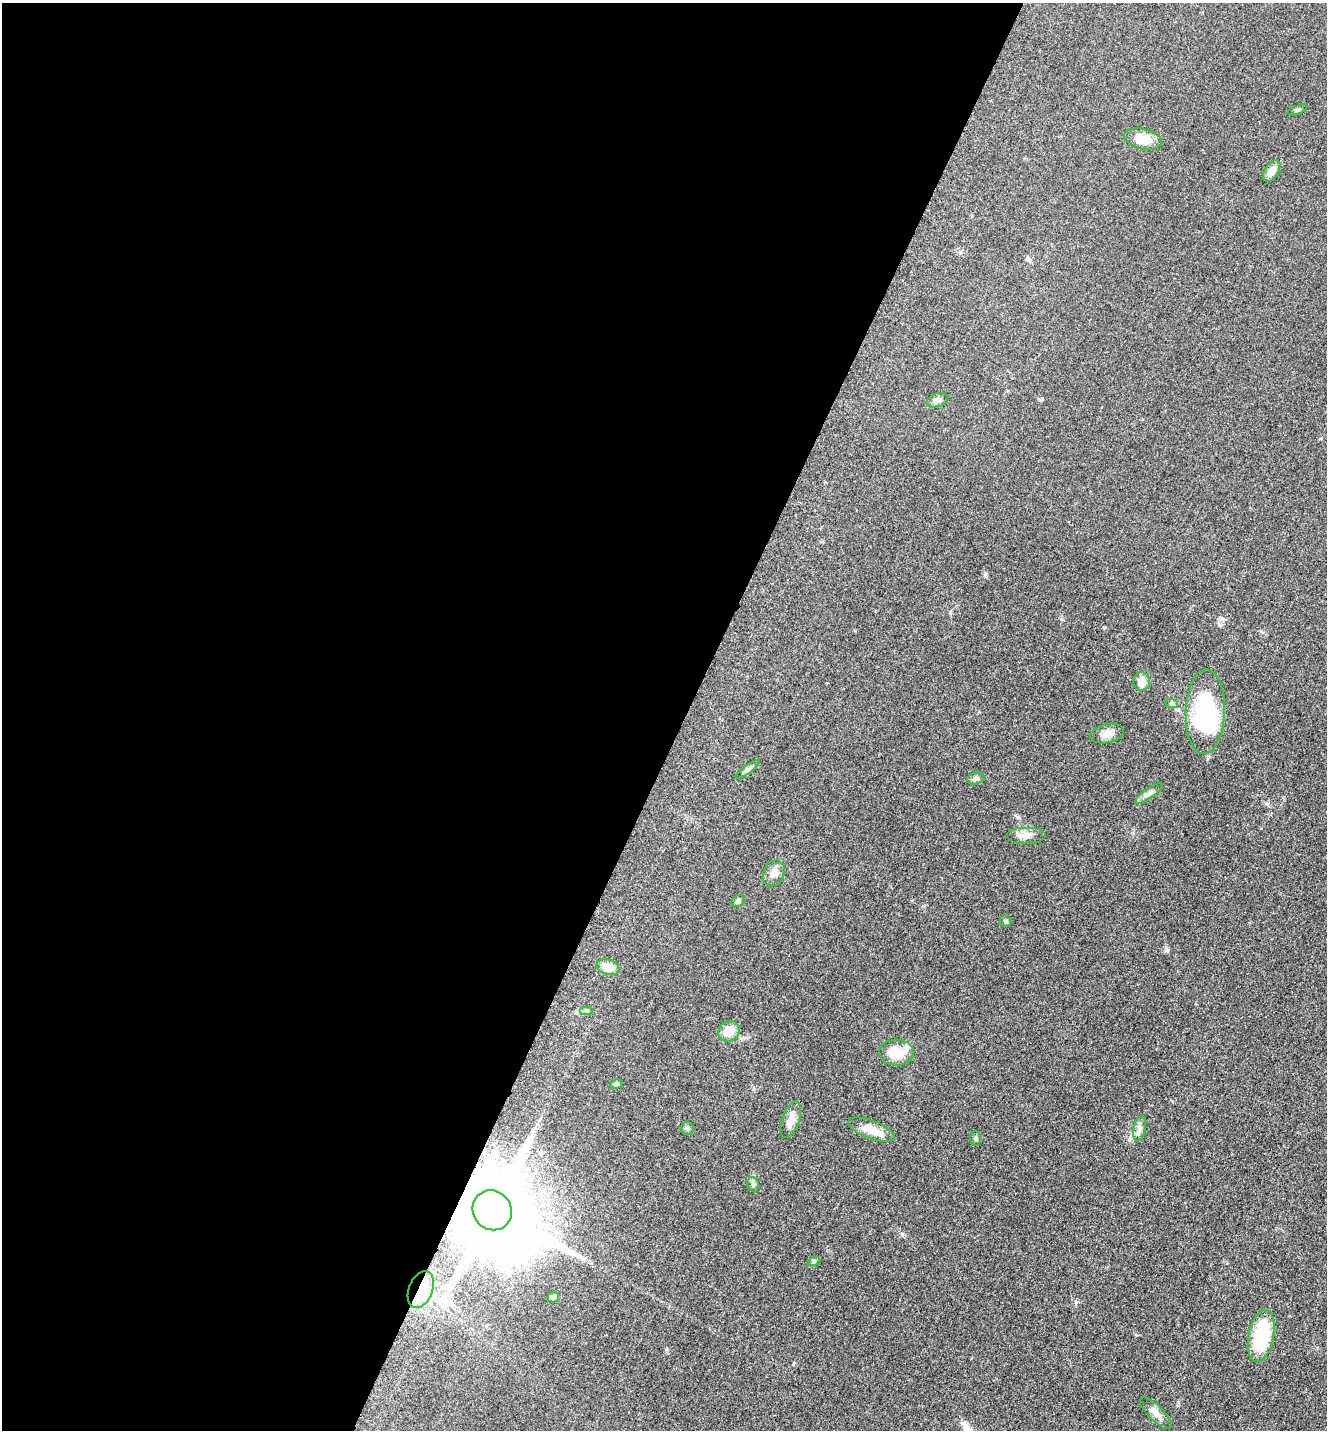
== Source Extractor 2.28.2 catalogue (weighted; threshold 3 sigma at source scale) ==
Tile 5 of 4 x 4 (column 1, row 2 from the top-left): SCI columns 299-1623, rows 2899-4326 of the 5806 x 5774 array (HDU 1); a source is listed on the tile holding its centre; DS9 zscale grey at full resolution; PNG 1329 x 1432 px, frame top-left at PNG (2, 3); each listed source drawn as its Kron ellipse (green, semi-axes under 4 px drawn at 4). Shown black and unused: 52% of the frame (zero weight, under 3 of 5 exposures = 4% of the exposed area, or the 3 px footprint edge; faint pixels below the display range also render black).
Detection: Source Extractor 2.28.2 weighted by HDU 2 'WHT'; one run over the whole footprint, this tile lists its part. Background 0.0644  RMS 0.006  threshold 0.0269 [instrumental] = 3 sigma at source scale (4.5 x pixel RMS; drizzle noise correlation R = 1.50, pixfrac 1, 0.05/0.05 arcsec/px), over >= 5 px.
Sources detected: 33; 1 inside a brighter listed object's ellipse — not listed separately; the other 32 listed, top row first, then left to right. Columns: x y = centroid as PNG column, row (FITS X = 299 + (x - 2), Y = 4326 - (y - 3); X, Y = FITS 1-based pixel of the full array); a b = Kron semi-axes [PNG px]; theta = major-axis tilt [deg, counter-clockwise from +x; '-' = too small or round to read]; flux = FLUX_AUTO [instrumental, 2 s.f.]
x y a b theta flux
1297 110 10 4 20 1
1143 139 19 10 -13 9.2
1272 171 12 6 58 4.7
938 400 11 6 17 2.2
1142 682 9 8 - 6.6
1172 704 6 4 -20 1
1205 712 42 19 88 67
1107 734 17 9 13 4.3
748 769 15 4 37 1.6
976 779 9 6 15 1.6
1149 793 16 5 35 2.5
1026 835 20 8 0 4.5
774 873 13 10 65 4.2
738 901 7 5 42 1.5
1006 921 5 5 - 1.1
608 967 11 7 -20 6.3
587 1011 7 4 0 0.96
729 1031 11 9 38 7.8
896 1053 17 13 -2 12
616 1084 6 4 27 1
791 1120 19 8 70 6.2
1140 1128 13 6 78 2.6
687 1129 6 6 - 1.3
872 1130 25 9 -21 8.1
975 1139 7 5 89 0.96
753 1184 7 5 -71 1.4
492 1210 20 19 - 10000
814 1261 6 4 20 0.93
421 1289 19 12 68 12
553 1297 5 5 - 1.7
1261 1336 26 12 78 39
1156 1413 21 7 -45 4.4
Overlapping masked pixels (flux is a lower limit): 2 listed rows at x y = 492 1210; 421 1289
Unlisted compact peaks at least as high as the median listed source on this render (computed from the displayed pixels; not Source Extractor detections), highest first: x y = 1167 950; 985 575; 1076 1302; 1061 619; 902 1234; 1104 628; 1219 625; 666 1349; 1042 399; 793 1364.